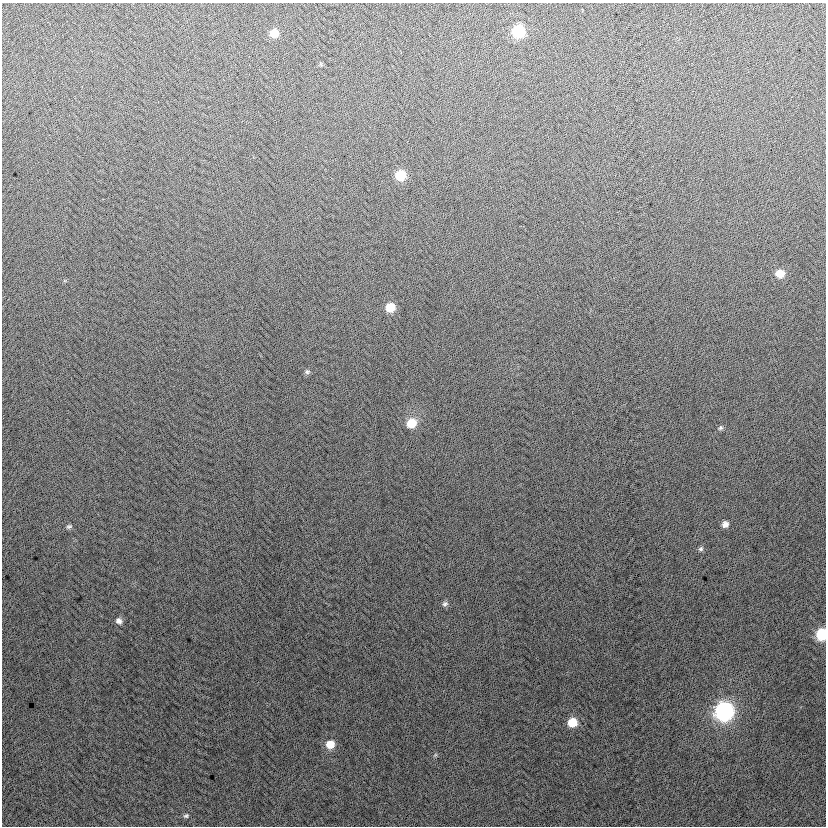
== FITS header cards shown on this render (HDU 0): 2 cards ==
NAXIS1  =                  824
NAXIS2  =                  824

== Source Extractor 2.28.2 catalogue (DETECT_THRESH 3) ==
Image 824 x 824 px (HDU 0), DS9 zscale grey, 1 PNG px = 1 image px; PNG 828 x 828 px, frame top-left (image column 1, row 824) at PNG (2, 3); no overlay
Background 2.27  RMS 13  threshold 39.1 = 3 sigma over >= 5 px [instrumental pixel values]
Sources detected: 20; all 20 listed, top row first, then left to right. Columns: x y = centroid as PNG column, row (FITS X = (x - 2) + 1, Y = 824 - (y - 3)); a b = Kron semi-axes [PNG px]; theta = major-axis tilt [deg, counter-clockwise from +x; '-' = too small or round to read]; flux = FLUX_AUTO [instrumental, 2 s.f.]
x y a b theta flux
518 31 8 8 - 58000
274 33 8 8 - 12000
320 64 6 4 -88 1100
400 175 8 8 - 26000
780 274 8 8 - 12000
390 307 7 7 - 19000
307 372 7 6 - 2000
411 423 9 8 - 18000
720 428 7 6 - 1800
725 524 7 6 - 4700
69 526 7 5 10 1800
701 549 7 6 - 2000
445 604 8 6 17 2400
119 621 8 7 - 3900
822 634 9 8 - 38000
724 712 10 9 - 270000
572 722 8 8 - 19000
330 744 9 8 - 12000
435 755 6 4 45 1200
186 816 8 5 18 1800
At the frame edge (FLAGS 8, measured only in part): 1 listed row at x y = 822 634